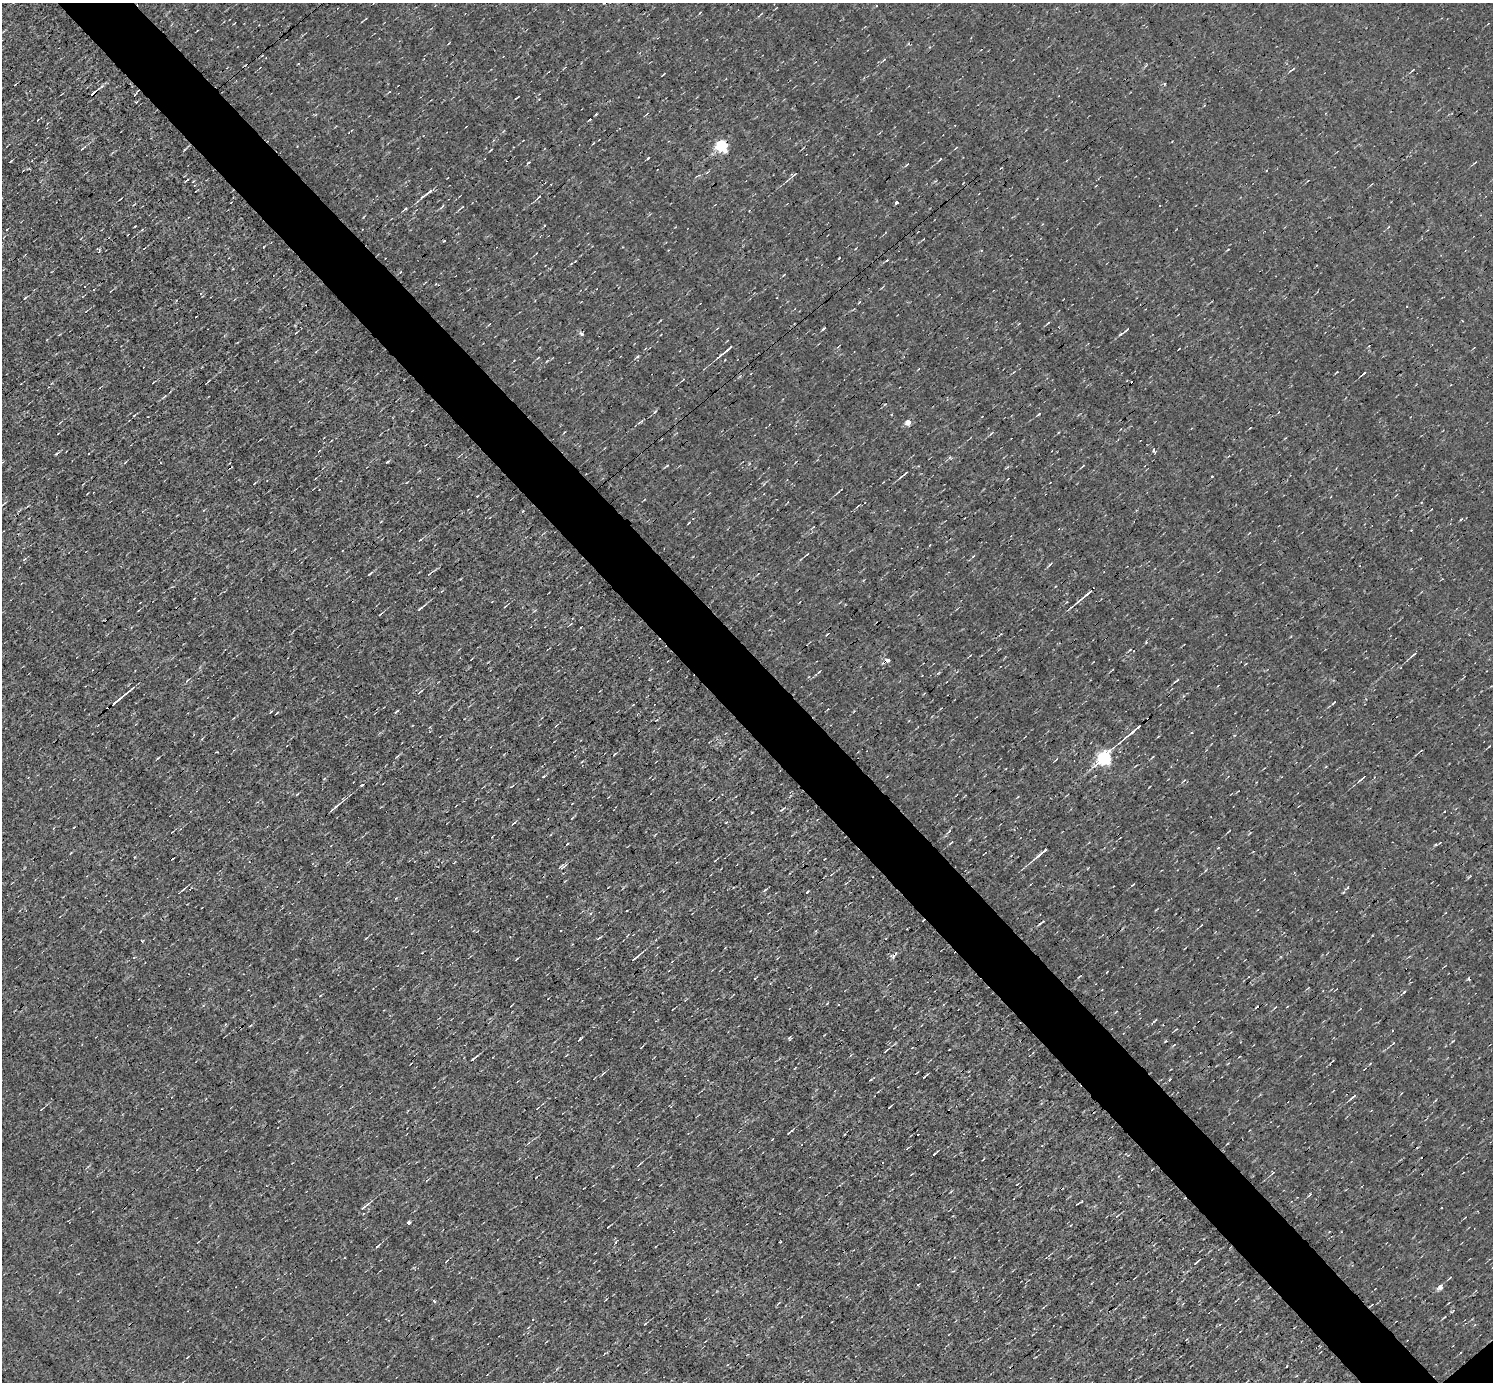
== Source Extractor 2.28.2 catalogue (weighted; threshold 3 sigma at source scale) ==
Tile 11 of 4 x 4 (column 3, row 3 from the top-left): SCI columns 2985-4475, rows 1532-2911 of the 5967 x 5966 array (HDU 1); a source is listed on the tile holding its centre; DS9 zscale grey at full resolution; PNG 1495 x 1384 px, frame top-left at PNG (2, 3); no overlay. Shown black and unused: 5% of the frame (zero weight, under 3 of 4 exposures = <1% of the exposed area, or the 3 px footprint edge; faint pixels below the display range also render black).
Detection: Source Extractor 2.28.2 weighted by HDU 2 'WHT'; one run over the whole footprint, this tile lists its part. Background -0.00396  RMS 0.036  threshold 0.163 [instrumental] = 3 sigma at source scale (4.5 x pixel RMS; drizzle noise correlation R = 1.50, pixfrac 1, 0.05/0.05 arcsec/px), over >= 5 px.
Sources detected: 113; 10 cosmic-ray / hot-pixel residue — not listed; the other 103 listed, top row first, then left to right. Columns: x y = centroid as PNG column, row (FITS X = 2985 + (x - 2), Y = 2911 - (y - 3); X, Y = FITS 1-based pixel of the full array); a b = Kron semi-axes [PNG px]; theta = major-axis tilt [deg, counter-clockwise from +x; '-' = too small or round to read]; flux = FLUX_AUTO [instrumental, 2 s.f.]
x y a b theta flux
884 60 5 3 - 4.1
1293 69 5 3 - 4.6
1413 70 5 2 - 3.5
722 146 6 5 - 510
491 150 4 2 - 2.8
648 158 4 2 - 3.4
940 159 4 2 - 2.7
11 161 3 2 - 2.7
528 163 6 3 45 3.9
795 174 8 3 34 5.2
428 193 19 3 38 20
539 197 8 3 44 5.9
897 203 3 3 - 23
1160 205 2 2 - 2.1
442 207 10 2 46 5
462 207 4 3 - 2.8
99 252 3 3 - 3.7
1126 330 10 4 42 7.7
296 333 4 2 - 2.8
581 334 6 4 -44 8.7
727 350 17 3 39 22
637 357 7 3 33 4.7
1337 372 3 2 - 2.5
1364 373 6 2 43 5.9
655 412 7 3 44 4.6
639 422 7 3 19 5.6
908 422 5 5 - 35
1154 450 3 3 - 17
56 454 5 3 - 4.9
667 466 7 3 30 4.3
1083 466 6 2 45 3.3
1007 467 6 3 20 3.6
904 474 13 3 40 10
837 492 7 2 37 4.2
858 506 5 2 - 3
420 540 4 3 - 3.3
807 554 6 2 40 4.1
1050 564 6 3 44 4.5
370 574 7 2 38 4.9
429 574 6 3 44 4.1
1086 595 24 3 40 26
505 606 5 2 - 3.4
420 608 11 3 38 8.4
380 614 5 3 - 3.3
1130 650 4 2 - 2.7
1413 655 9 3 40 6
887 660 4 3 - 43
187 680 7 2 40 3.9
1176 680 9 3 37 5.2
420 692 7 2 36 4.5
120 698 26 2 39 33
271 712 5 3 - 3.3
395 712 5 3 - 4.4
1133 731 29 3 40 25
1192 732 3 2 - 3.3
1104 757 7 6 - 810
1152 757 7 2 45 3.6
1056 759 6 2 44 3.3
1362 779 13 3 40 9.5
1184 780 5 3 - 4.1
362 785 3 2 - 7.5
336 806 17 3 40 14
782 809 7 3 37 5
572 818 6 3 45 3.4
513 823 7 3 36 4.9
726 823 3 2 - 3.9
949 831 8 3 45 6.8
1229 831 4 2 - 2.7
1042 852 20 3 39 25
562 866 9 5 22 8.3
1206 870 5 3 - 2.9
1348 887 5 3 - 5.8
183 889 8 3 37 6.2
765 890 6 3 44 5
807 892 4 2 - 3.6
1042 922 10 2 35 6.1
599 938 8 2 33 5.2
635 958 13 3 39 11
517 959 4 2 - 2.8
1080 976 4 2 - 2.9
1404 992 5 3 - 4.7
673 1009 3 2 - 2.5
1453 1041 5 2 - 2.9
886 1051 6 3 46 4.3
473 1058 9 3 35 7
603 1073 7 3 38 4.5
925 1076 6 2 42 4.6
1353 1097 10 3 40 7.7
889 1107 4 2 - 3
935 1154 6 2 41 6.8
1272 1173 5 3 - 3.6
364 1207 15 3 39 12
408 1223 4 4 - 9.5
608 1227 4 2 - 3.3
615 1242 4 3 - 6.1
377 1246 8 3 44 4.9
1196 1262 7 3 44 6.1
1450 1278 4 3 - 3.6
1440 1287 6 5 - 19
435 1301 5 3 - 5.8
1371 1305 5 2 - 2.9
1444 1317 6 2 45 3.6
645 1324 4 2 - 2.7
Overlapping masked pixels (flux is a lower limit): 1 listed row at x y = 887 660
Unlisted compact peaks at least as high as the median listed source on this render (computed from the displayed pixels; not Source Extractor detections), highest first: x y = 387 462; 823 329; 1039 414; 789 1038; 839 258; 543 776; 918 1285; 142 941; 1165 84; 859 302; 938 673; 819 672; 264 247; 158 758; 1218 848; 1146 642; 135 226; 1343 892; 134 415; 1228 249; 184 150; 906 165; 1310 1194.